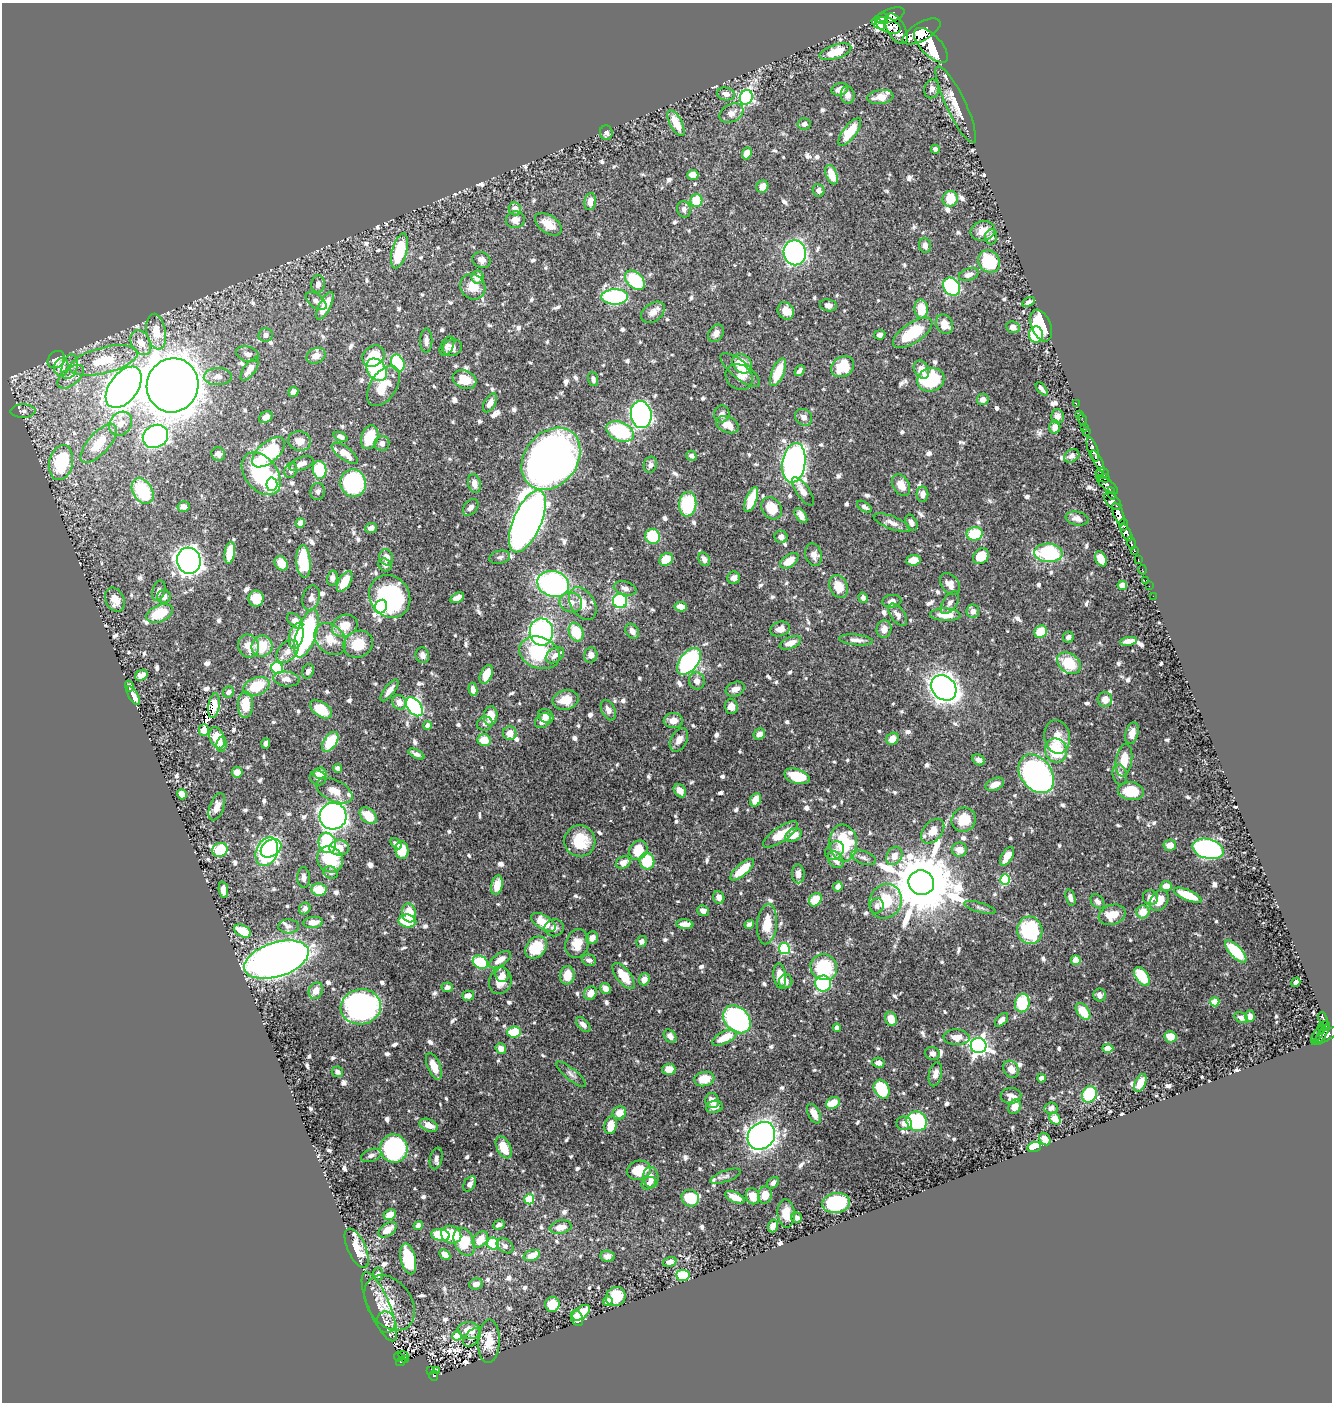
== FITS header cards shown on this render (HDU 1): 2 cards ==
NAXIS1  =                 1330
NAXIS2  =                 1400

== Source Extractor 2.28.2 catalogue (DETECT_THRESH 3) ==
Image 1330 x 1400 px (HDU 1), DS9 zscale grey, 1 PNG px = 1 image px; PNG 1334 x 1404 px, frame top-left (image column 1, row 1400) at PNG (2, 3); each listed source drawn as its Kron ellipse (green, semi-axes under 4 px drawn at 4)
Background 0.448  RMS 0.0079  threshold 0.0237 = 3 sigma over >= 5 px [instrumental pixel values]
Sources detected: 928; of the 928, the 500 brightest by FLUX_AUTO listed and drawn (428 fainter detections omitted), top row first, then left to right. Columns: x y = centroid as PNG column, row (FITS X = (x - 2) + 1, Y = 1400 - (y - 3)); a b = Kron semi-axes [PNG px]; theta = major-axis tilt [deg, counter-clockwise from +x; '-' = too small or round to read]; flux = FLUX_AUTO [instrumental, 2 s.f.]
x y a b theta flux
890 16 15 6 20 990
882 18 7 4 14 370
878 24 7 3 -35 170
888 25 13 7 -23 620
896 29 17 9 -61 1200
921 31 21 9 28 1700
931 45 22 10 -46 2500
835 52 16 7 18 16
840 89 8 6 18 4.8
932 89 9 7 77 2.5
726 94 9 6 -11 3.2
848 95 9 7 -83 3.2
746 97 7 6 - 89
880 97 13 7 8 5.9
956 105 42 9 -64 10
731 113 12 8 29 4.4
676 123 14 6 -63 10
804 124 6 5 - 2.2
850 132 16 6 53 17
606 133 7 6 - 2.2
935 149 4 4 - 2
747 153 6 4 68 6.5
693 175 5 5 - 6.3
832 175 10 5 -69 11
762 187 6 5 - 5
819 190 6 5 - 2.6
950 199 8 7 - 14
696 201 6 6 - 19
590 202 8 6 80 4.6
515 209 6 6 - 5.2
684 209 8 7 - 2.4
515 220 9 8 - 4.9
548 224 15 9 -34 8.8
983 231 12 9 13 6
991 237 7 6 - 2.1
925 245 7 6 - 2.5
399 251 18 7 75 29
795 253 12 11 - 210
481 260 9 8 - 3.3
989 261 12 10 -49 25
969 275 10 6 19 2.8
477 277 6 6 - 5.8
635 280 11 7 -43 39
318 284 9 7 85 2.9
473 287 13 12 - 9.8
952 287 9 7 -54 64
615 297 13 7 1 88
316 301 12 6 -37 2.9
1028 302 7 4 26 2
828 305 8 6 -11 2.9
325 306 15 5 63 13
921 309 9 7 -86 12
786 311 9 7 -56 5.8
653 312 13 9 36 3.8
944 324 10 8 -62 6.7
1041 325 17 9 -68 25
1013 327 7 6 - 3.4
156 332 18 9 -80 9.9
716 333 9 7 58 3.1
913 333 23 10 34 27
266 335 7 6 - 2.3
880 335 5 4 - 2.1
1036 335 8 7 - 38
426 341 12 6 89 2.3
141 343 13 9 -61 6.1
447 346 10 6 61 2.1
452 348 10 8 18 5.1
248 354 12 7 -16 2.7
316 356 10 7 25 4.6
373 356 12 10 35 17
56 360 9 7 48 5.9
104 360 35 13 14 25
398 363 9 6 -65 40
742 364 11 9 -43 9.4
61 367 9 7 80 7.5
70 367 13 7 73 3.8
843 367 12 10 33 20
250 369 13 6 55 4.4
377 370 12 9 -53 42
740 370 24 8 -39 6.5
921 370 10 7 -62 5
800 371 6 4 50 2.1
778 372 15 6 67 16
218 376 14 8 2 3.4
71 377 15 8 40 5.5
739 377 14 12 -35 4.1
593 379 7 4 -71 2
465 380 12 9 -20 13
931 380 14 11 17 37
172 385 27 25 70 1300
383 386 22 13 56 13
124 387 23 14 54 540
1042 389 8 3 -50 2.1
293 392 5 5 - 3.8
983 399 6 5 - 2.3
490 403 10 5 60 3.9
1076 404 3 2 - 9.5
23 411 12 6 1 2.4
722 414 8 7 - 2.5
641 415 14 10 -81 220
1080 415 2 2 - 4.7
1057 416 7 6 - 2.9
266 417 7 5 34 3.4
804 417 9 7 -43 2.8
1083 420 6 2 -72 7.5
120 424 13 10 52 5.7
727 425 12 7 -24 7.2
1055 427 6 5 - 3.2
1085 427 3 2 - 13
620 431 15 9 -23 45
1086 431 4 2 - 16
155 436 13 11 30 130
340 437 7 4 -24 2.5
370 437 12 8 71 15
300 441 11 9 -13 5.6
99 443 24 10 48 15
382 443 7 7 - 2.4
1093 449 12 5 -71 600
268 452 20 10 41 42
345 453 15 6 -36 7.1
218 454 7 6 - 2.5
691 456 5 5 - 2.2
1072 456 8 6 33 2.3
551 459 34 26 51 420
1098 461 12 4 -64 550
61 463 18 12 77 39
794 463 20 11 81 200
301 464 13 6 21 3.8
650 465 8 6 75 2.2
319 470 9 7 -80 26
291 471 8 6 68 2.2
1102 473 6 5 - 100
261 474 24 16 -52 57
1104 478 5 3 - 63
353 483 14 12 -69 64
474 483 9 6 -78 4.2
272 484 7 5 86 74
1107 484 13 5 -38 320
901 485 12 8 -60 6.3
143 491 14 9 -58 32
318 491 8 7 - 1.9
803 491 16 6 -55 4.1
1111 493 6 3 -73 150
922 494 7 6 - 3.6
751 500 13 5 68 16
1113 501 10 6 -45 360
688 504 12 8 83 33
183 507 6 5 - 3.8
471 507 9 6 51 2.7
864 507 8 4 -33 2
772 508 12 9 -54 13
1118 514 12 5 -69 890
801 515 8 5 -54 3
1077 518 11 7 -10 3.9
527 521 33 14 67 710
300 523 5 4 - 4
892 523 19 6 -21 4
911 523 8 5 -65 2.9
1123 525 6 3 -83 150
371 528 6 5 - 2.6
1126 533 9 4 -62 440
975 534 8 6 9 21
653 536 7 7 - 23
781 537 6 6 - 3.1
1131 543 6 3 -75 76
1134 551 4 3 - 38
230 553 11 5 81 17
1048 553 14 9 -4 47
814 555 11 8 -76 3.6
981 556 8 7 - 12
386 557 8 6 -66 4
500 557 10 6 12 2
666 559 7 5 36 14
704 559 7 5 -61 2.9
1101 559 8 5 -63 9.3
1138 559 3 2 - 15
913 560 7 5 6 6.8
189 561 13 12 - 440
303 561 16 7 -86 29
789 561 10 6 34 9.4
281 563 7 6 - 8.4
385 565 7 6 - 2
1142 570 4 2 - 7.2
332 578 7 5 77 2.2
734 578 6 6 - 2.8
1146 580 3 2 - 3.9
345 582 12 5 59 12
553 584 16 13 -16 110
950 584 12 8 -53 5.1
1122 585 5 4 - 4.8
839 586 12 8 -67 9.8
1149 586 2 2 - 2.1
625 588 12 6 -16 2.4
159 591 10 6 72 2.9
390 596 22 19 -53 74
1153 596 2 2 - 4.6
164 597 7 6 - 3.5
311 598 12 8 74 3.1
457 598 7 4 29 4.1
863 598 5 4 - 2
256 599 8 7 - 10
115 600 12 9 -65 8.9
620 601 7 7 - 50
892 601 9 6 9 2.9
571 602 11 10 - 5.1
950 603 13 7 57 2.6
583 604 18 12 -58 8.2
381 607 7 6 - 64
680 607 6 4 -10 6
973 611 6 6 - 3.2
159 613 14 8 23 18
898 615 13 7 -54 3.1
945 615 15 6 -2 11
295 621 9 6 -41 5.3
345 626 13 10 27 10
780 629 10 7 19 4.3
884 629 9 7 75 3.7
632 631 8 6 -53 3.6
541 632 13 11 -88 110
576 632 10 7 -68 18
1041 632 7 6 - 13
306 634 25 9 71 94
296 636 13 7 78 14
1068 637 5 5 - 2.4
330 639 18 13 -46 11
856 640 17 5 -5 3.5
1129 641 8 4 9 4.6
790 643 11 6 23 5.1
358 644 15 13 27 14
249 646 11 10 - 7.2
262 646 11 10 - 14
287 651 13 9 47 4.5
539 653 21 15 -21 35
422 655 8 6 -75 2.9
555 655 10 7 34 3.6
591 655 8 6 73 3.2
689 661 15 9 51 110
1069 663 13 9 -37 19
277 668 6 5 - 54
308 671 7 5 66 2
486 674 10 5 65 12
141 675 7 5 32 4.1
286 679 13 7 -7 3.7
697 681 8 7 - 3.8
129 686 6 4 -74 2
256 686 14 8 21 19
944 688 14 11 -45 450
473 689 7 4 -83 4
735 689 10 7 23 4.3
389 690 13 5 53 4.3
228 692 6 5 - 2
133 696 10 4 -59 5.8
1105 699 7 7 - 5
566 700 13 9 11 10
399 702 7 6 - 5
245 704 13 7 90 11
214 706 12 5 82 3.3
731 706 7 6 - 4.4
414 707 11 7 -52 95
321 709 12 7 -34 16
608 710 11 6 -65 3.1
490 716 9 7 80 9
546 716 8 6 -33 4.3
543 721 9 6 38 4.3
673 721 9 7 -2 4.6
485 724 8 7 - 2
427 725 4 4 - 3.1
204 730 6 5 - 5.4
510 733 7 7 - 5.2
1132 733 11 6 75 4.2
759 734 6 5 - 3.8
1057 737 17 13 -80 7.8
217 738 11 7 -67 14
892 739 6 5 - 6
484 740 6 6 - 8.6
679 740 12 8 61 4.4
330 742 11 6 56 20
221 744 7 5 81 2.3
266 744 5 3 - 2.1
1056 750 12 11 - 26
416 754 8 4 -27 2
979 760 7 5 -29 2.4
1124 760 16 8 81 11
338 769 4 4 - 3.2
237 772 5 5 - 5.3
320 773 7 5 8 6.3
1036 774 21 15 -53 160
1120 775 10 7 -75 2.2
797 776 13 7 -18 18
318 778 8 7 - 2.3
995 784 9 6 26 5.9
334 791 19 10 -26 7.1
680 791 7 5 -54 3.7
1131 791 13 9 -8 16
182 794 5 4 - 6.4
755 800 7 5 64 7.1
217 807 14 7 70 5.5
333 816 13 13 - 460
368 816 10 7 -41 11
964 820 12 11 - 12
933 831 14 9 49 8.1
780 835 20 7 34 13
793 835 8 6 27 7.1
580 841 15 15 - 19
327 843 10 8 -73 36
843 843 18 14 -85 33
396 844 6 4 -48 1.9
1170 845 6 6 - 4.7
271 848 11 8 33 55
339 848 10 7 1 8.5
1208 849 16 9 -15 150
220 850 8 7 - 22
402 850 9 6 -85 13
638 850 10 8 57 15
959 850 7 7 - 6.8
835 851 10 8 43 3
267 852 15 10 68 110
894 856 10 7 61 5.1
1007 856 10 5 59 6.8
863 858 13 6 -20 2.4
330 859 14 12 -44 29
836 860 9 7 -54 5.7
647 861 8 7 - 20
623 863 7 6 - 4.5
742 870 15 5 41 14
331 872 7 6 - 2.3
798 874 9 6 -89 2.8
304 877 10 6 -89 2.5
1005 879 5 5 - 38
921 883 13 12 - 5800
497 885 10 5 79 9.3
1166 886 5 5 - 6.1
838 887 5 4 - 3.3
223 890 8 4 -82 4.1
319 890 7 6 - 13
1188 895 15 5 -23 17
719 897 6 5 - 3.1
1071 897 8 4 -73 2.7
1150 898 8 7 - 4.3
815 900 7 5 53 14
886 901 18 15 64 19
1097 901 8 5 -48 2.4
1159 901 11 8 56 8.9
877 906 8 7 - 2.3
980 907 16 5 -15 2
305 909 6 5 - 2.2
703 911 6 5 - 2.5
1143 912 6 6 - 7.5
409 913 9 7 -80 14
1112 915 13 10 19 11
407 921 9 6 -7 15
313 922 10 5 5 5.6
543 922 14 7 -32 12
685 924 8 4 -6 4.8
749 924 5 4 - 2.7
767 924 20 10 84 13
289 926 10 7 -1 2
554 928 9 8 - 2.9
1030 930 14 12 -76 41
243 931 9 5 -28 17
592 938 6 6 - 3.7
641 941 5 5 - 2
577 944 14 11 73 8.5
536 948 12 9 47 16
784 949 5 5 - 58
1236 951 14 6 -47 30
276 960 33 17 18 510
500 960 12 6 34 6.1
589 960 7 5 -13 1.9
1076 960 5 5 - 7.5
480 962 8 6 -29 36
824 967 13 12 - 33
502 975 7 7 - 3.3
567 975 9 7 86 8.8
624 976 15 7 -52 13
780 976 12 6 -83 6.4
1142 976 10 6 -55 20
644 979 6 5 - 3.6
500 981 13 11 77 8
786 981 7 6 - 2.4
1296 982 5 4 - 2.8
823 983 8 8 - 47
447 987 6 5 - 2.2
606 988 6 5 - 3.7
316 991 8 7 - 6
590 993 7 6 - 6
1100 995 6 6 - 2.6
468 996 6 5 - 4.4
1215 1002 4 4 - 14
1022 1003 9 7 77 31
361 1007 20 17 8 150
1083 1011 9 5 -53 15
1250 1016 6 5 - 3.4
1241 1018 7 5 -28 2.3
737 1019 15 12 -47 97
891 1019 7 6 - 7.2
1323 1019 7 3 -70 120
1001 1020 8 5 46 2.8
583 1024 9 5 -47 3.1
1325 1025 4 3 - 78
837 1028 4 4 - 6.1
1322 1028 3 3 - 26
514 1032 7 5 5 19
1323 1033 11 3 57 93
1318 1034 11 3 55 74
1327 1035 18 5 31 270
670 1036 7 5 -49 2.5
956 1037 13 8 -2 5.5
1171 1037 6 5 - 11
724 1038 13 6 26 12
978 1046 8 7 - 260
1108 1048 5 4 - 8.4
501 1049 5 5 - 4.1
933 1053 7 6 - 2.3
878 1063 6 5 - 2.6
434 1066 14 6 -67 8.8
669 1069 6 5 - 7.1
1011 1069 9 7 -52 5.5
337 1072 6 5 - 2.1
571 1074 19 5 -39 2.4
935 1074 12 6 77 3.6
1041 1078 4 4 - 2.5
704 1079 10 7 11 11
1140 1083 9 5 64 6.7
882 1089 10 7 -62 32
1089 1094 8 7 - 29
1011 1096 10 8 3 3.3
712 1101 8 7 - 5.2
833 1103 7 5 29 11
714 1107 8 6 12 4
1015 1107 8 6 64 5.3
1051 1108 7 5 7 2.5
619 1113 7 6 - 6.7
814 1114 10 6 -63 5.8
1055 1119 6 5 - 8.1
917 1121 10 9 - 64
904 1123 8 6 1 2.6
429 1125 9 6 -24 5.9
611 1125 9 6 78 8.2
761 1136 15 12 46 330
1045 1139 6 5 - 5.8
504 1147 12 6 -64 13
1034 1147 7 5 17 15
394 1148 14 13 - 110
371 1155 11 6 21 2.3
436 1158 11 6 77 2.1
639 1170 12 9 14 14
725 1176 16 5 19 2.3
651 1177 10 7 -85 4.2
649 1183 8 5 32 3
773 1183 7 5 44 2.5
470 1184 8 5 58 2.6
765 1195 8 6 83 9.2
753 1196 8 6 -68 8.3
735 1197 10 5 -24 7.1
690 1198 9 8 - 18
529 1199 5 5 - 31
836 1203 14 10 8 40
786 1214 14 8 -85 8.4
390 1215 6 5 - 9
796 1218 5 5 - 2.6
418 1225 5 4 - 3.6
499 1225 6 4 24 1.9
773 1226 6 5 - 3.7
561 1227 11 6 10 5.6
388 1230 10 6 36 7.5
441 1235 9 5 -8 23
451 1235 10 8 -25 15
480 1240 9 6 48 9.1
464 1242 15 10 -65 18
493 1244 6 6 - 27
505 1246 9 6 -37 2
357 1248 21 9 -66 11
445 1255 6 4 -45 5.6
532 1256 8 5 19 6.4
607 1256 7 5 -3 2.5
408 1259 15 7 -78 26
670 1262 7 4 16 3.7
378 1274 6 5 - 2.4
683 1275 7 5 -5 18
476 1284 7 5 15 3.4
616 1297 10 9 - 14
608 1301 5 4 - 12
390 1303 30 21 -53 19
552 1304 7 7 - 14
379 1307 37 10 -67 7.6
581 1313 10 6 38 8.9
577 1318 8 6 -67 9.6
386 1322 11 9 -78 2.6
469 1330 12 8 -9 8.6
457 1336 4 4 - 11
472 1338 11 6 48 2.3
489 1341 22 11 88 10
403 1355 5 2 - 5.9
398 1357 5 2 - 9.4
406 1360 2 2 - 3.6
401 1362 5 3 - 28
431 1370 3 3 - 11
437 1370 4 3 - 9.8
434 1375 5 4 - 59
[428 fainter detections neither listed nor drawn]